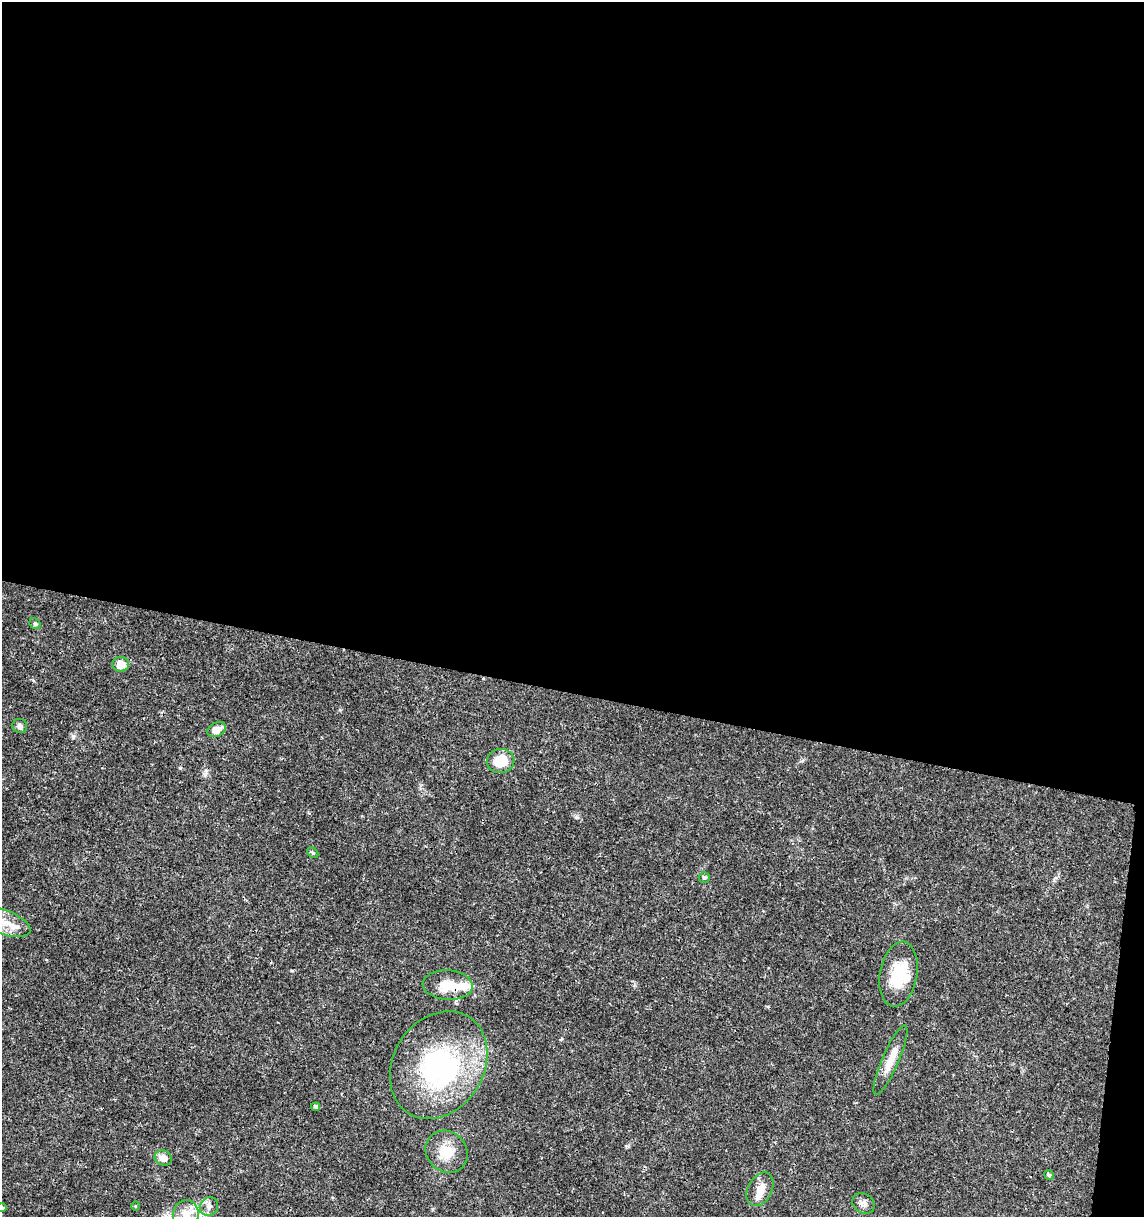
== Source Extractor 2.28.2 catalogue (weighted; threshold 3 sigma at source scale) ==
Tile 4 of 4 x 4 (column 4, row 1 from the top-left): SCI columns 3653-4794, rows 3655-4869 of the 5079 x 4871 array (HDU 1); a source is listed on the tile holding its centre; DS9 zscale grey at full resolution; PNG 1146 x 1219 px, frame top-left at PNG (2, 2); each listed source drawn as its Kron ellipse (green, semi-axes under 4 px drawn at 4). Shown black and unused: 58% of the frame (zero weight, under 3 of 4 exposures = <1% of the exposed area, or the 3 px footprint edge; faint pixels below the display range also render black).
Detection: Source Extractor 2.28.2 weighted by HDU 2 'WHT'; one run over the whole footprint, this tile lists its part. Background 0.0189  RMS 0.0018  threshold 0.00805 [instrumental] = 3 sigma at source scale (4.5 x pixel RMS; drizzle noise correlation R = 1.50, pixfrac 1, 0.0396/0.0396 arcsec/px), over >= 5 px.
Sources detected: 28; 3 inside a brighter object's white glare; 1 cosmic-ray / hot-pixel residue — neither listed nor drawn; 2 inside a brighter listed object's ellipse — not listed separately; the other 22 listed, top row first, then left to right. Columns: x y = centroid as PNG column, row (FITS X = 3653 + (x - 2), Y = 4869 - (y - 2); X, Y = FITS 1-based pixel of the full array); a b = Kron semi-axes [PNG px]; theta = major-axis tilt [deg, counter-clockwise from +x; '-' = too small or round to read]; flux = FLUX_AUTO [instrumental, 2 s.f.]
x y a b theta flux
35 624 6 5 - 0.38
121 664 8 7 - 1.8
20 726 7 7 - 0.66
217 730 10 7 27 1.5
501 761 14 12 8 4.2
313 853 6 4 -43 0.24
704 878 5 5 - 0.44
3 922 29 12 -20 3.6
899 974 33 18 80 6.2
448 985 25 14 -4 4
890 1060 37 8 66 2.9
439 1065 57 45 58 29
316 1107 4 4 - 0.45
447 1152 22 20 -45 3.7
163 1158 9 7 -21 1.4
1049 1175 5 4 - 0.44
760 1189 18 12 62 1.9
863 1203 12 9 -33 0.9
135 1206 5 3 - 0.14
209 1207 10 8 54 0.9
2 1208 5 4 - 0.52
186 1214 14 13 - 2.1
Overlapping masked pixels (flux is a lower limit): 1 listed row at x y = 448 985
Isophote crosses this tile's border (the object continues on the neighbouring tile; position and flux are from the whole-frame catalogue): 3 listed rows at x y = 3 922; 2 1208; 186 1214
Unlisted compact peaks at least as high as the median listed source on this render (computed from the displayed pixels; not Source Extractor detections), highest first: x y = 73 736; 577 817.